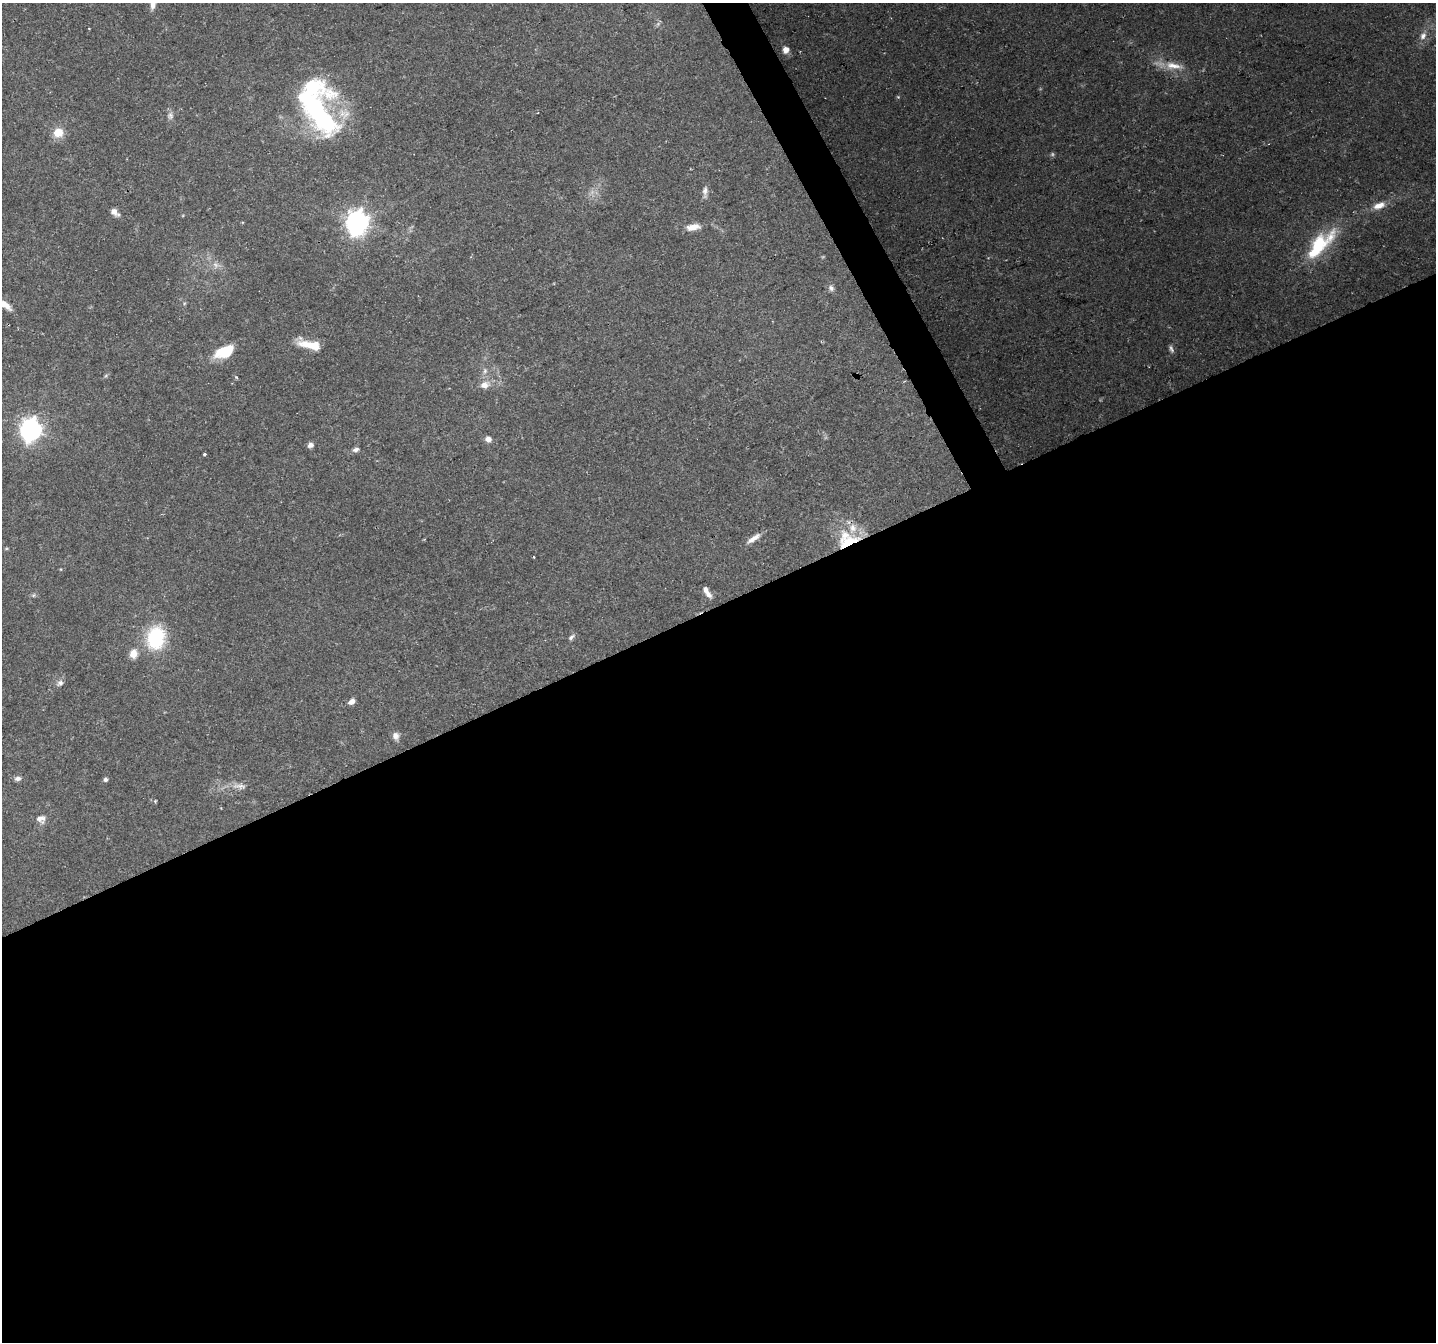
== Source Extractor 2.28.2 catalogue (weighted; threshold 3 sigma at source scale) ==
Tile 15 of 4 x 4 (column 3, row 4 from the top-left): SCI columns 2871-4304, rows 159-1498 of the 5738 x 5615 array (HDU 1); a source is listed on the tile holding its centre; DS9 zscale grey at full resolution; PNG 1438 x 1344 px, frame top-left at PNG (2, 3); no overlay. Shown black and unused: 56% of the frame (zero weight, under 2 of 3 exposures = <1% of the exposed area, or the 3 px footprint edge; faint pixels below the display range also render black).
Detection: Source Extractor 2.28.2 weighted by HDU 2 'WHT'; one run over the whole footprint, this tile lists its part. Background 0.0816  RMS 0.005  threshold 0.0225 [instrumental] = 3 sigma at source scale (4.5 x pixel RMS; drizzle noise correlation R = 1.50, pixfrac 1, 0.0396/0.0396 arcsec/px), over >= 5 px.
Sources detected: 53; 3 too faint to see at this stretch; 1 inside a brighter object's white glare — not listed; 5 inside a brighter listed object's ellipse — not listed separately; the other 44 listed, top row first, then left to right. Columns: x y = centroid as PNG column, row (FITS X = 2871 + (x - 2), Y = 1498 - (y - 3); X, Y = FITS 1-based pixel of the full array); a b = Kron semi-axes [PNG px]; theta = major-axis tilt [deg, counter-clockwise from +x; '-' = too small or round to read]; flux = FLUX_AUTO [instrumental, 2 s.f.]
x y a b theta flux
153 6 13 8 76 2.8
1423 36 11 9 64 3.4
786 50 6 6 - 3.5
1173 66 29 10 -9 9
898 97 5 3 - 0.46
320 115 46 27 -58 91
170 116 11 8 -89 2.2
58 133 8 7 - 10
705 191 17 6 86 2.6
1379 205 17 8 20 5.8
114 212 11 7 -47 2.7
357 222 9 8 - 330
693 227 18 8 9 5.5
1318 244 50 19 38 32
216 265 10 7 -33 2.7
831 288 9 8 - 2
5 305 16 7 -36 5.2
310 345 27 9 -14 12
1171 349 11 5 -65 1.4
225 352 21 11 22 18
485 371 10 6 87 2.1
236 377 5 3 - 0.68
484 385 13 10 18 4.5
31 429 9 8 - 290
488 439 6 5 - 3.6
310 445 7 6 - 1.9
356 450 8 6 18 1.7
204 454 3 3 - 1.6
753 538 21 6 33 4
849 542 31 13 21 15
534 557 2 2 - 0.48
706 590 14 7 -68 2.6
34 595 6 4 70 0.74
571 637 10 5 37 1.5
156 638 24 18 78 34
133 654 12 10 80 4.7
60 683 9 8 - 2.1
352 702 8 5 30 2.7
396 736 10 8 -73 2.6
18 778 8 6 11 1.8
105 779 5 4 - 1.3
239 786 23 6 -4 4.1
155 801 3 3 - 0.57
41 819 12 9 -18 3.3
Overlapping masked pixels (flux is a lower limit): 1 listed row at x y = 849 542
Isophote crosses this tile's border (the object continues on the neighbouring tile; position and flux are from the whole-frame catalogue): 1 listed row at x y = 5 305